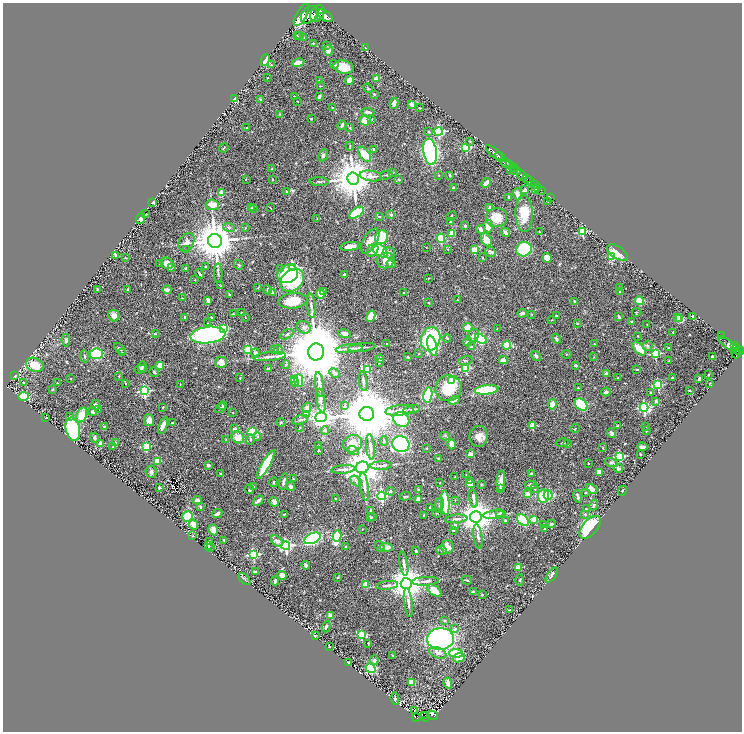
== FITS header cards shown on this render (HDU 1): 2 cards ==
NAXIS1  =                 1479
NAXIS2  =                 1459

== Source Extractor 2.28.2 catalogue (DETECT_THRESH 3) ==
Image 1479 x 1459 px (HDU 1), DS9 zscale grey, zoomed out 1/2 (1 PNG px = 2 x 2 image px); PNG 744 x 734 px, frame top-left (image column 2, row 1458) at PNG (3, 3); each listed source drawn as its Kron ellipse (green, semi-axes under 4 px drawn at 4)
Background 0.417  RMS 0.019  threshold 0.0573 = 3 sigma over >= 5 px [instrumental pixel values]
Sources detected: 602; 28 cannot appear on this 1/2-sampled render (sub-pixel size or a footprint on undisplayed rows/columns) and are neither listed nor drawn; of the other 574, the 500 brightest by FLUX_AUTO listed and drawn (74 fainter detections omitted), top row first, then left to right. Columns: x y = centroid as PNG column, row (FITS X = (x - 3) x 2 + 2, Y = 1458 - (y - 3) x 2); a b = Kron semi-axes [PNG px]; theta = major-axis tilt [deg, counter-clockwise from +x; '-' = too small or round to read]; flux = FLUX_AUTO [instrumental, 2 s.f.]
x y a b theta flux
317 14 9 6 61 3300
301 15 12 5 60 3100
309 15 10 7 47 4100
321 16 2 2 - 540
325 16 8 4 -34 2900
297 36 3 3 - 2.7
300 36 3 2 - 2.7
304 37 3 2 - 3.2
313 43 2 2 - 4
327 45 3 3 - 2.7
366 48 3 2 - 1.8
328 50 5 4 - 27
265 60 6 3 67 60
298 63 6 3 11 42
271 65 3 2 - 2
334 65 5 3 - 3.5
343 67 10 6 -11 62
268 78 2 2 - 2.2
376 79 3 3 - 26
349 80 4 3 - 41
319 81 2 2 - 11
320 86 3 2 - 2.5
368 88 5 3 - 3.8
374 94 3 2 - 2.8
294 96 3 2 - 2.3
319 96 4 2 - 6.9
234 99 4 3 - 7.6
261 99 2 2 - 16
298 101 2 2 - 1.9
394 103 5 3 - 14
411 104 3 2 - 25
332 108 2 2 - 3.6
419 108 2 2 - 3.6
368 112 6 3 -4 14
280 114 3 3 - 2.5
311 119 2 2 - 5.3
372 119 3 2 - 2.3
365 121 5 4 - 67
342 125 4 3 - 6.1
247 128 2 2 - 3.5
350 128 3 2 - 2.5
428 131 4 3 - 3.8
439 132 4 4 - 380
470 141 3 2 - 3
350 146 4 2 - 3.3
224 148 5 2 - 2.8
466 148 3 3 - 200
374 149 2 2 - 12
430 152 13 6 -82 1400
495 153 11 3 -39 1200
364 154 9 4 -52 73
323 155 6 4 69 8.6
500 157 6 2 -37 770
505 163 6 3 -43 530
510 165 3 2 - 430
513 168 5 1 - 240
272 169 4 2 - 2.7
510 169 2 1 - 74
516 171 5 3 - 640
393 172 3 2 - 2.5
386 175 6 2 11 3.4
439 175 3 2 - 2.5
450 175 3 2 - 5.5
522 175 6 3 -49 1400
371 176 11 5 -9 26
353 178 6 6 - 13000
527 178 2 2 - 240
246 179 3 2 - 1.8
272 179 3 2 - 3.4
399 180 3 3 - 4
530 181 5 3 - 700
319 182 9 2 -1 5.5
486 183 5 3 - 24
534 185 2 2 - 170
538 187 2 1 - 87
454 188 3 3 - 6.1
525 190 3 2 - 9.3
535 190 3 2 - 2.3
541 190 2 1 - 43
286 191 3 2 - 1.9
222 193 3 3 - 68
517 194 6 3 -75 22
509 197 3 2 - 3.9
550 197 2 1 - 13
547 201 2 2 - 2.3
153 202 3 3 - 9
212 205 6 5 - 72
252 208 4 3 - 4.1
253 208 4 3 - 4.2
270 208 3 2 - 2.1
490 208 3 3 - 9.9
357 213 8 4 33 150
146 214 3 1 - 1.8
524 214 18 8 -88 80
391 215 2 2 - 21
379 216 3 2 - 2.5
451 216 5 2 - 3.2
140 218 6 4 73 13
317 218 3 2 - 1.7
496 218 10 9 - 60
450 222 3 3 - 6.6
465 226 3 3 - 7.2
488 226 6 4 -86 43
229 228 6 4 -18 8.9
245 228 4 2 - 2.6
481 229 4 3 - 15
505 232 5 3 - 14
539 232 3 3 - 2.2
582 232 3 3 - 200
452 234 3 3 - 33
382 237 7 6 - 240
441 238 4 4 - 100
486 240 7 5 -60 45
215 241 7 7 - 13000
370 241 14 7 59 44
186 242 10 7 58 23
350 246 10 3 8 51
426 248 2 2 - 1.7
187 249 3 2 - 1.9
448 249 3 3 - 3.1
524 249 8 7 - 250
373 250 7 5 58 52
380 250 9 5 -38 130
474 250 4 3 - 43
491 252 5 4 - 10
389 253 6 5 - 13
617 253 12 6 -32 38
115 255 4 2 - 3
611 256 3 3 - 140
125 258 3 2 - 2
483 258 4 2 - 2.4
547 258 5 4 - 32
386 260 9 7 15 32
160 263 2 2 - 6.4
167 263 7 5 -30 35
391 264 4 3 - 21
239 265 5 3 - 5.6
206 267 3 2 - 6.4
171 268 4 3 - 7.9
281 268 4 4 - 3.9
293 268 4 3 - 460
186 269 3 2 - 9.7
218 273 10 2 89 4.9
199 274 5 2 - 7.4
288 274 11 8 25 170
344 274 2 2 - 12
428 278 3 2 - 2.3
195 280 2 2 - 2.1
292 280 13 10 43 260
221 286 3 2 - 1.8
619 287 3 2 - 2.4
258 288 3 3 - 2.2
97 289 4 3 - 3.1
128 290 3 3 - 6.7
167 290 4 3 - 15
268 290 4 3 - 9.8
620 291 2 2 - 1.8
272 292 3 3 - 6.3
324 292 2 2 - 10
403 293 2 2 - 4.5
229 294 2 2 - 12
320 294 5 4 - 47
182 298 3 2 - 2
208 300 4 2 - 17
457 300 2 2 - 1.9
293 301 14 7 6 83
639 301 4 4 - 50
574 302 4 2 - 3.6
429 303 3 2 - 2.9
311 306 12 3 -84 10
241 312 2 2 - 1.8
637 312 5 2 - 2.5
522 313 5 4 - 9.6
233 314 3 2 - 2.9
532 315 3 3 - 2.3
114 316 6 5 - 24
371 316 6 4 66 58
556 316 3 2 - 3
693 316 2 2 - 12
185 317 3 3 - 5.9
211 317 3 2 - 3.1
245 317 2 1 - 1.8
619 317 4 2 - 7.5
677 318 3 3 - 56
680 319 4 4 - 59
552 320 4 2 - 2.6
631 321 3 2 - 2.7
208 323 3 2 - 1.8
577 323 3 2 - 2.4
647 324 2 1 - 1.8
304 327 7 6 - 14
468 327 5 4 - 40
497 328 3 2 - 1.9
224 329 3 3 - 160
673 332 2 2 - 3.5
344 333 6 3 -18 18
155 334 2 2 - 5.2
287 334 7 3 32 5.7
208 335 17 8 7 1200
473 336 6 5 - 12
638 336 2 2 - 2.2
722 336 2 2 - 1.7
447 338 4 3 - 5.4
431 339 12 9 73 550
481 339 6 4 -32 220
556 339 5 3 - 6.6
66 340 6 4 -83 7
468 342 4 4 - 25
387 344 4 2 - 2.3
594 344 2 2 - 1.9
507 345 4 4 - 120
730 345 14 3 -38 43
432 346 10 4 -74 100
648 346 5 4 - 7.1
734 346 2 2 - 120
362 347 14 3 6 11
471 347 4 3 - 4.3
668 347 2 2 - 3.2
736 347 2 2 - 170
639 348 8 4 -46 83
120 349 7 3 -47 7.4
349 349 13 3 6 18
248 350 3 3 - 210
274 350 3 2 - 2
278 350 5 3 - 6.5
740 351 4 2 - 380
316 352 8 8 - 50000
122 353 3 2 - 1.9
255 353 4 4 - 12
736 353 5 3 - 320
96 354 6 5 - 160
419 354 2 2 - 2.2
566 354 5 2 - 2.1
655 354 3 3 - 190
84 356 6 2 -85 4.7
536 356 6 3 -39 7.5
270 357 16 3 5 17
408 357 2 2 - 5.1
594 357 3 2 - 1.8
712 357 3 3 - 6.5
380 359 4 3 - 8.8
465 360 7 3 14 5.4
503 360 4 3 - 27
669 361 2 2 - 2.2
221 362 6 5 - 42
379 363 3 2 - 1.8
35 365 9 6 -25 80
286 365 4 3 - 5.9
576 365 3 2 - 7.1
160 366 3 3 - 110
142 367 5 4 - 6.2
465 368 3 3 - 220
140 369 6 4 15 8.5
268 369 3 2 - 9
367 369 3 3 - 120
637 369 4 2 - 3.7
154 372 5 3 - 3.8
334 373 5 4 - 9.1
606 374 4 3 - 7.7
15 375 3 2 - 4.7
709 375 2 2 - 2.3
119 376 3 2 - 2.8
672 377 2 2 - 4.4
70 378 2 2 - 1.8
240 378 3 2 - 3.2
618 378 2 2 - 2
295 379 4 2 - 20
699 379 4 2 - 6.7
299 380 6 4 -90 140
363 381 10 3 -81 10
451 381 3 3 - 260
23 382 4 3 - 3.1
295 382 5 3 - 30
57 383 2 2 - 3.4
125 383 3 2 - 3.2
710 383 2 1 - 2
180 384 2 2 - 1.8
319 385 12 4 -83 19
658 385 4 3 - 200
449 388 13 13 - 110
578 388 3 2 - 1.9
52 390 3 2 - 2.9
486 390 12 4 6 160
689 390 2 2 - 2.3
144 391 4 4 - 380
606 392 4 3 - 13
650 393 2 2 - 3.6
428 395 7 4 80 380
23 396 5 4 - 190
454 400 5 3 - 14
321 401 12 4 -81 13
656 401 3 3 - 9.9
552 404 5 4 - 28
581 404 7 5 -44 270
95 405 5 4 - 17
223 406 4 3 - 8.2
345 406 3 3 - 7.8
163 407 3 2 - 2.8
644 407 4 4 - 490
221 408 6 3 46 5.6
307 408 5 4 - 13
99 409 3 2 - 2.1
412 409 8 3 11 8.3
400 410 14 5 6 28
93 412 4 3 - 8.9
233 413 2 2 - 1.7
307 414 2 2 - 25
367 414 7 7 - 34000
82 415 8 5 68 74
70 417 3 3 - 3.7
321 417 5 5 - 3000
46 418 2 1 - 2.3
401 419 8 7 - 180
149 420 6 5 - 21
300 420 8 3 16 7
281 422 4 3 - 4
172 423 2 2 - 5.6
163 426 9 3 69 31
532 426 2 2 - 95
617 426 3 1 - 2
646 426 2 2 - 12
104 427 3 2 - 2.4
300 428 2 2 - 2.6
575 428 4 2 - 2.5
73 429 11 7 -77 490
234 429 3 3 - 12
325 430 4 4 - 6.5
646 431 2 2 - 3.8
252 432 5 4 - 170
612 433 5 4 - 9
257 436 4 3 - 4.5
445 436 5 3 - 4.4
479 436 10 9 - 31
238 437 6 5 - 49
95 438 5 3 - 6.7
226 439 3 3 - 2.5
250 439 5 3 - 4.9
384 441 5 3 - 3.7
115 443 2 2 - 10
562 443 6 3 10 5.1
101 444 2 2 - 64
352 444 10 8 26 52
401 444 8 7 - 450
452 444 5 3 - 38
568 444 3 2 - 2.4
318 445 3 2 - 2.3
146 446 3 3 - 170
113 447 3 2 - 1.9
370 447 12 4 -84 15
642 447 5 3 - 9.5
427 448 3 3 - 2.7
603 448 3 2 - 2.6
318 450 3 2 - 2.4
353 450 6 4 -21 7
470 454 3 2 - 29
640 454 2 2 - 2.6
620 456 3 3 - 260
439 458 3 2 - 4.4
157 461 3 2 - 78
611 462 6 4 -16 7.3
588 463 2 2 - 2.6
266 464 16 4 61 130
208 465 3 2 - 7.4
381 465 11 3 3 13
362 467 6 6 - 10000
618 468 5 4 - 12
343 469 12 3 5 13
151 472 6 5 - 10
600 472 4 4 - 38
220 474 2 2 - 2.9
466 474 2 2 - 1.8
531 474 2 2 - 8.2
455 477 2 2 - 1.8
293 478 4 3 - 2.9
356 481 6 4 -43 9.1
470 481 3 3 - 8.1
501 481 10 3 85 29
273 482 5 3 - 3.8
283 482 8 3 77 12
440 483 3 2 - 1.8
470 484 4 3 - 34
481 484 3 2 - 2.2
531 485 6 4 0 8.9
253 486 4 3 - 3
290 486 5 4 - 9
364 486 14 4 -82 19
159 488 2 2 - 21
249 489 5 3 - 8.7
501 489 4 3 - 3.6
535 489 4 3 - 3.9
592 489 6 4 -35 26
419 490 2 2 - 14
390 491 4 4 - 6.3
622 491 5 3 - 2.9
585 493 3 2 - 3.2
528 494 3 3 - 22
548 495 5 4 - 110
382 496 4 4 - 430
405 496 6 2 5 3.9
543 496 6 5 - 110
578 496 6 2 -72 8.6
336 498 3 3 - 2.8
418 499 3 3 - 22
473 499 9 4 -78 12
197 500 5 3 - 12
455 500 3 3 - 2.2
258 501 6 3 42 12
274 502 5 4 - 12
445 503 12 4 -86 260
439 505 8 3 83 6.8
594 505 5 3 - 5.4
200 507 4 3 - 5.3
430 507 2 2 - 4.8
586 509 4 3 - 2.8
371 510 3 2 - 4.2
217 513 5 3 - 15
437 513 4 2 - 1.9
500 513 3 2 - 3.7
284 514 4 2 - 2.9
585 514 4 3 - 4.2
424 515 2 2 - 1.8
494 515 11 3 6 12
188 517 5 5 - 86
370 517 4 2 - 12
373 517 2 2 - 1.8
476 517 6 5 - 8200
456 519 11 3 5 12
534 519 2 2 - 57
505 520 2 2 - 12
523 520 7 4 -46 210
544 524 3 2 - 2.9
551 524 3 3 - 5.7
193 525 5 4 - 26
455 525 2 2 - 26
590 527 14 7 49 210
362 529 2 2 - 2.5
544 529 2 2 - 6
213 530 6 4 -68 22
453 530 3 2 - 3.5
193 536 3 2 - 2.3
337 536 5 4 - 280
478 536 12 3 -82 12
313 538 8 5 24 340
224 540 4 2 - 7.7
209 541 3 2 - 3.6
277 541 7 4 -40 15
209 546 3 2 - 6.1
286 546 4 4 - 680
380 546 6 3 -56 5.1
346 547 4 3 - 4.3
386 547 6 4 -5 32
447 547 7 6 - 38
210 548 2 1 - 7.4
442 550 5 4 - 6.2
416 551 3 3 - 7.1
253 554 4 3 - 300
404 564 12 3 -80 12
306 565 4 2 - 9.9
518 568 2 2 - 64
255 572 4 2 - 6.9
282 575 4 4 - 18
552 575 9 3 54 12
338 577 2 2 - 3.5
244 579 7 3 -43 5.1
467 580 5 2 - 4.1
520 580 5 2 - 2.9
275 581 4 2 - 9.4
425 581 14 3 4 14
406 583 5 5 - 9600
365 585 3 2 - 80
387 585 11 3 7 12
435 591 8 4 -33 45
473 592 3 3 - 8.7
482 595 2 2 - 5
408 603 14 3 -83 16
510 610 2 2 - 2.5
330 615 2 2 - 49
444 620 4 3 - 3.7
326 627 6 3 71 8.1
455 629 4 4 - 6.9
361 635 3 3 - 190
315 636 3 2 - 3.5
440 639 13 11 3 870
368 643 2 2 - 5.3
329 646 2 2 - 6.4
438 653 9 5 -21 17
456 653 7 3 -5 130
393 656 3 2 - 1.8
459 658 6 4 24 35
374 660 5 4 - 10
348 663 2 2 - 3.8
370 668 5 4 - 260
411 682 3 3 - 49
448 683 5 3 - 16
395 699 6 3 -84 5.5
414 711 3 1 - 3.6
425 715 2 1 - 22
433 715 5 3 - 100
416 717 4 3 - 96
425 717 5 2 - 53
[74 fainter detections neither listed nor drawn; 28 sub-pixel or undisplayed-footprint detections neither listed nor drawn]